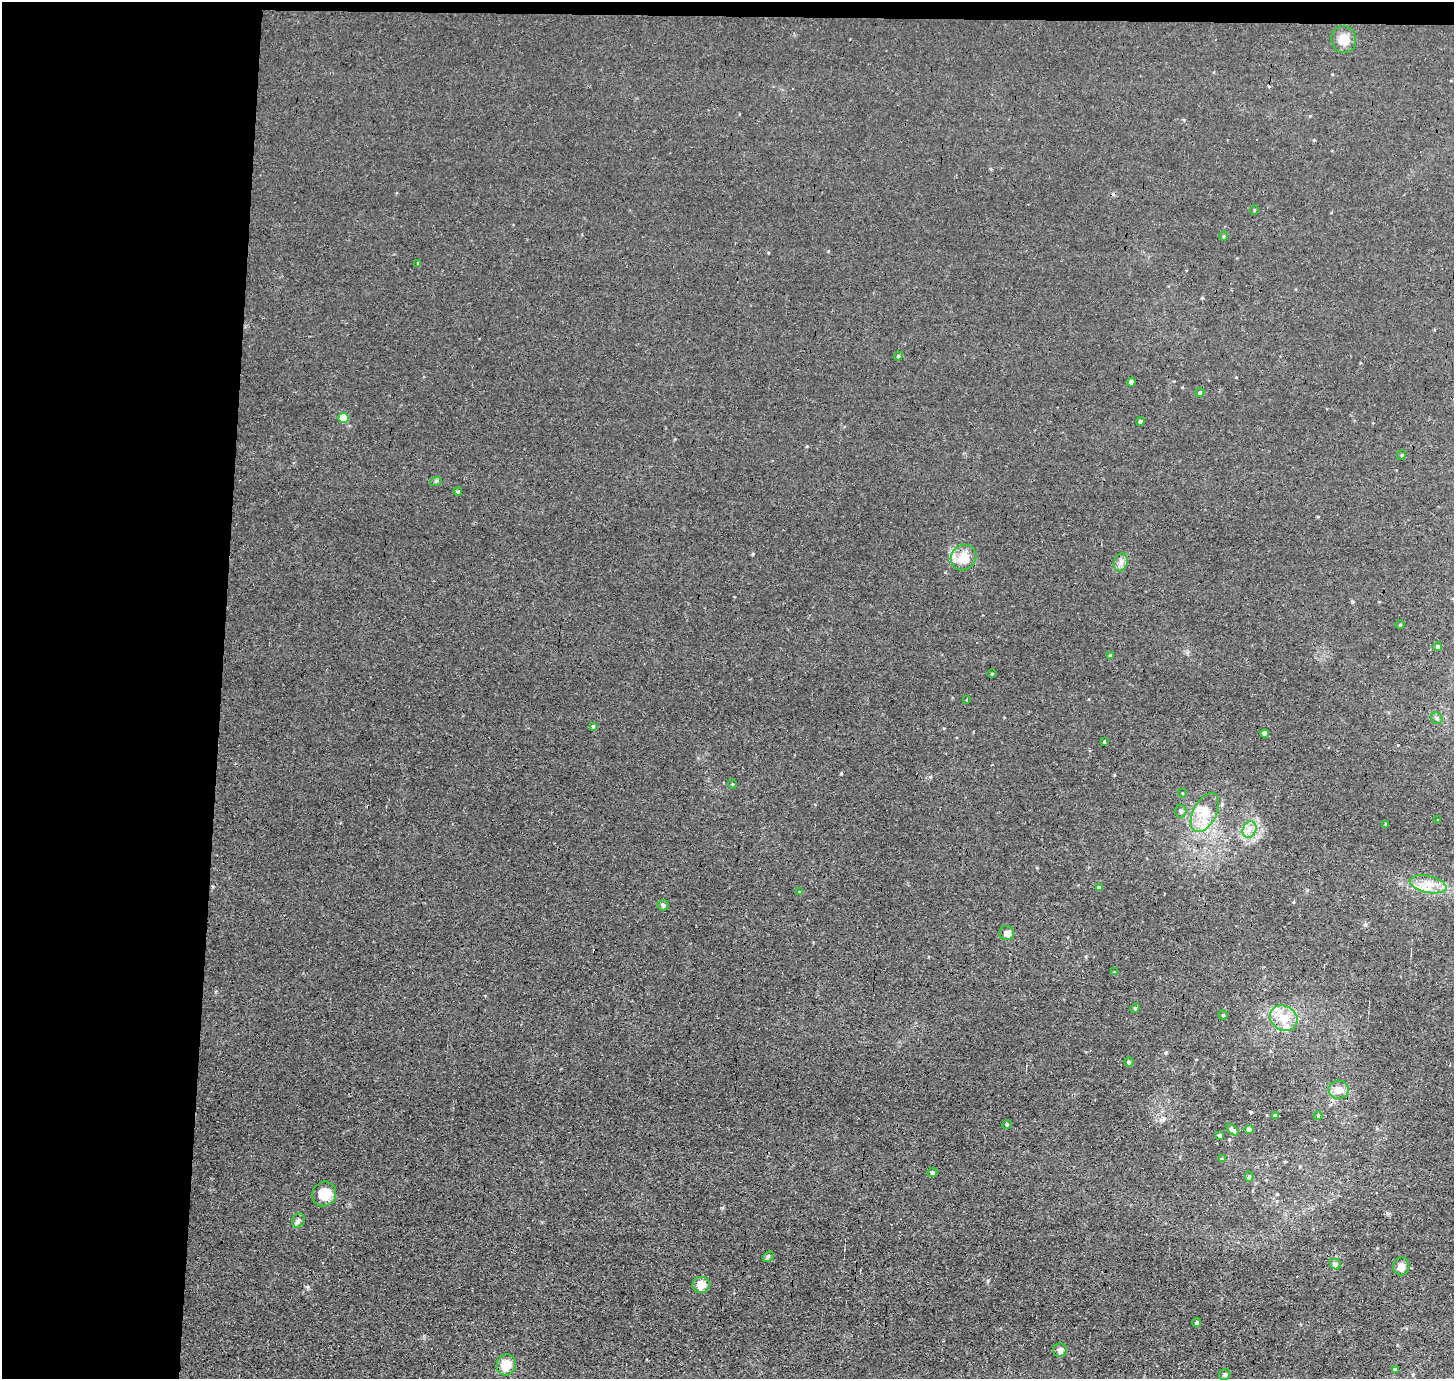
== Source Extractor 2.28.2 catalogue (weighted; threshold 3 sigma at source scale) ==
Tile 1 of 3 x 3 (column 1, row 1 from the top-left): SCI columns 1-1452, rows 2909-4285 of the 4525 x 4500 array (HDU 1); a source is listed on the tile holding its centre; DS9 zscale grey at full resolution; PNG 1456 x 1381 px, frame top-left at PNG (2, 2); each listed source drawn as its Kron ellipse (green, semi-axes under 4 px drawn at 4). Shown black and unused: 16% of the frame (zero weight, under 3 of 4 exposures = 1% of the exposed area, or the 3 px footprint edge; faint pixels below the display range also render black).
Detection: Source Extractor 2.28.2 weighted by HDU 2 'WHT'; one run over the whole footprint, this tile lists its part. Background 0.00943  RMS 0.0049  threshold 0.0222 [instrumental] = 3 sigma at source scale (4.5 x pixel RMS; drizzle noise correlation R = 1.50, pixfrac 1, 0.05/0.05 arcsec/px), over >= 5 px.
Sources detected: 67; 5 cosmic-ray / hot-pixel residue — neither listed nor drawn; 1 inside a brighter listed object's ellipse — not listed separately; the other 61 listed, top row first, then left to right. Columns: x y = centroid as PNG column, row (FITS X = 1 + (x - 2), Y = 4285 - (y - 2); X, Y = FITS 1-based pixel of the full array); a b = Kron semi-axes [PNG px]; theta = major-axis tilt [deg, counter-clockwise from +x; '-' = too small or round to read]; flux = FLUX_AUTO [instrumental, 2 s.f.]
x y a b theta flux
1344 39 13 12 - 6.5
1254 210 5 3 - 0.44
1224 236 5 3 - 0.44
418 263 4 3 - 0.69
898 356 5 4 - 0.59
1131 382 4 4 - 1.3
1200 393 5 4 - 0.74
344 418 5 5 - 15
1140 421 4 4 - 0.87
1402 455 5 3 - 0.44
436 481 6 3 18 0.61
458 492 4 4 - 0.9
964 557 13 12 - 9.4
1121 562 9 6 74 2.2
1400 625 5 3 - 0.48
1438 647 4 4 - 1.2
1110 656 4 4 - 0.63
992 673 4 3 - 0.39
967 700 3 2 - 0.48
1437 718 6 5 - 0.91
593 726 4 3 - 0.45
1265 733 4 4 - 1.9
1104 742 4 3 - 2.1
732 784 5 3 - 0.38
1182 793 4 3 - 0.33
1181 811 6 5 - 1.2
1205 813 21 11 63 9.2
1437 820 3 2 - 0.52
1385 824 4 3 - 0.48
1249 830 8 6 70 2.8
1428 884 19 8 -12 6.4
1099 887 4 4 - 0.94
800 892 4 3 - 0.55
663 905 5 5 - 0.96
1007 933 7 7 - 2.5
1114 972 4 4 - 0.44
1135 1008 5 4 - 0.61
1223 1015 5 4 - 0.6
1284 1018 14 12 -31 8.5
1129 1062 4 4 - 0.85
1339 1090 10 9 - 4.8
1275 1116 4 3 - 1.6
1318 1116 4 4 - 0.56
1007 1124 5 3 - 0.5
1249 1129 4 4 - 1.5
1233 1130 7 4 -40 1.5
1220 1135 4 3 - 1.1
1222 1159 4 3 - 0.51
932 1172 5 4 - 1.1
1249 1177 5 4 - 0.68
324 1194 13 11 52 9.8
298 1221 7 6 - 1.4
768 1257 6 4 44 0.79
1336 1264 6 5 - 1.4
1401 1266 9 8 - 3.2
701 1285 8 8 - 5.8
1197 1323 4 4 - 0.91
1060 1350 7 7 - 2.3
506 1365 11 9 64 8.5
1395 1369 4 3 - 0.63
1225 1374 6 5 - 0.92
Unlisted compact peaks at least as high as the median listed source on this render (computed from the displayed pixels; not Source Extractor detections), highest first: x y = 308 1287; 841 773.